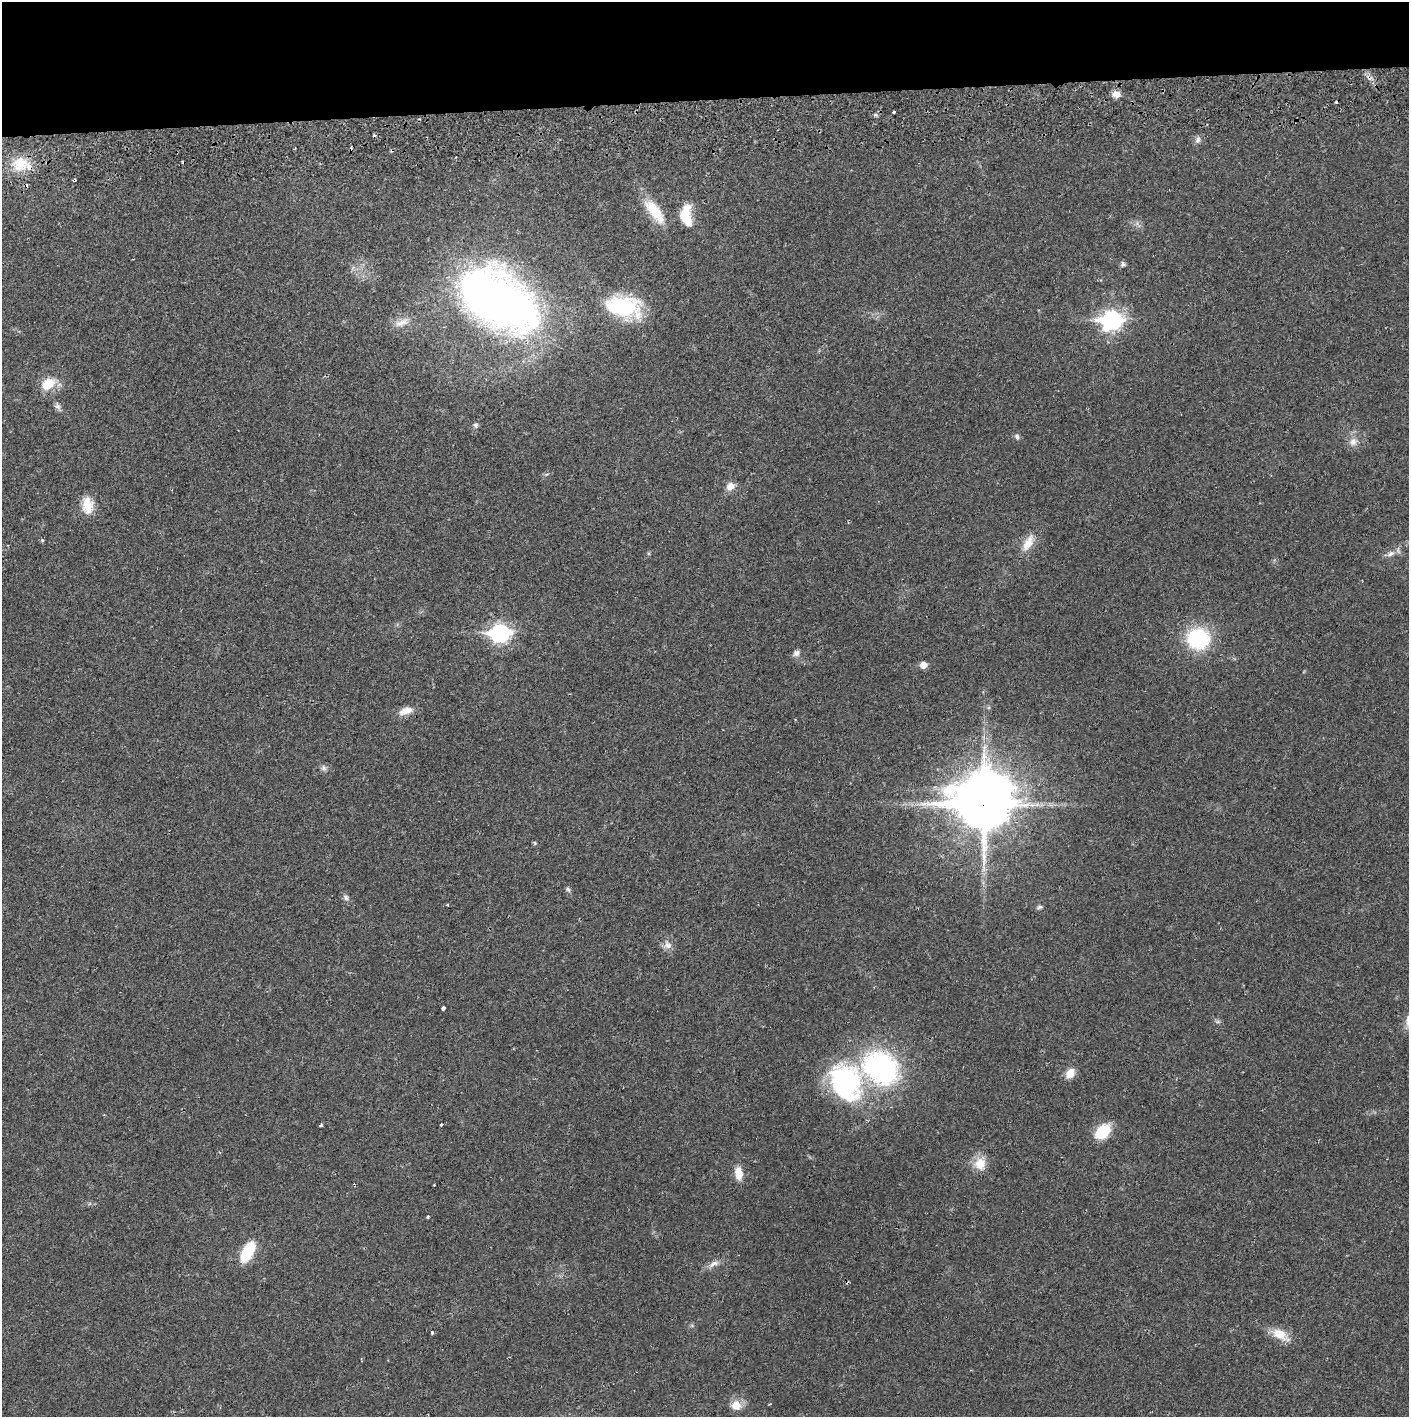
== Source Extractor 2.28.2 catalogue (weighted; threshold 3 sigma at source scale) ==
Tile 2 of 3 x 3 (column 2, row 1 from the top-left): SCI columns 1410-2816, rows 2886-4300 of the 4230 x 4358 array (HDU 1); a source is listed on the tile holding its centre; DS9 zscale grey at full resolution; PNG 1411 x 1419 px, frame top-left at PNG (2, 2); no overlay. Shown black and unused: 7% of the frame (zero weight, under 2 of 3 exposures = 3% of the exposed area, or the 3 px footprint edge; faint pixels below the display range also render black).
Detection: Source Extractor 2.28.2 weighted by HDU 2 'WHT'; one run over the whole footprint, this tile lists its part. Background 0.0213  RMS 0.0035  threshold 0.0157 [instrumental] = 3 sigma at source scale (4.5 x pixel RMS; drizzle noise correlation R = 1.50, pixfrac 1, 0.05/0.05 arcsec/px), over >= 5 px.
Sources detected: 63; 1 inside a brighter object's white glare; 9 cosmic-ray / hot-pixel residue — not listed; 1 inside a brighter listed object's ellipse — not listed separately; the other 52 listed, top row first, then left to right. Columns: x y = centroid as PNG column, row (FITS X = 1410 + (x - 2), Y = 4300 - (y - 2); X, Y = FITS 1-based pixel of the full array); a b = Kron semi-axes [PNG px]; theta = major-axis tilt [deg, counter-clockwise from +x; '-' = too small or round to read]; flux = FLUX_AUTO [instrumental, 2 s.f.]
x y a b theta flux
1116 94 10 8 -13 2.3
893 112 3 3 - 0.74
875 115 6 4 -20 0.63
1198 140 9 7 76 1.3
20 164 19 18 - 9.3
74 180 4 3 - 1.2
655 211 36 13 -52 10
686 215 26 13 -85 8.4
1123 264 7 6 - 0.87
499 300 76 46 -33 230
623 307 42 24 -10 28
1112 320 10 8 5 140
402 322 23 9 22 3.6
48 384 21 14 32 6.5
58 406 12 6 -58 1.2
475 425 7 6 - 0.93
1017 437 8 6 -67 1
1353 442 12 10 79 2.5
730 486 10 9 - 2.8
87 505 20 13 -85 6
42 540 4 3 - 0.39
1028 543 25 11 61 5
1391 554 12 7 32 1.9
500 633 9 7 2 120
1198 639 21 20 - 29
796 653 9 8 - 1.4
923 665 6 5 - 3.4
406 711 19 10 17 3.5
324 768 8 7 - 1.1
984 804 22 15 -10 1300
535 843 5 5 - 0.43
568 889 8 5 -50 0.7
346 897 8 7 - 1
1039 907 8 5 20 0.71
667 945 13 10 -43 2.3
443 1008 4 3 - 4.1
1218 1022 7 4 -18 0.62
880 1067 30 24 -36 78
1070 1073 13 9 56 3.4
846 1082 49 38 -64 48
321 1125 4 3 - 1
441 1125 4 3 - 0.33
1103 1131 15 10 44 13
980 1164 17 15 -74 5.2
738 1173 16 9 -84 4.4
434 1185 3 3 - 0.58
428 1217 4 3 - 0.44
248 1251 22 10 62 13
713 1264 17 7 28 2.2
432 1332 3 3 - 1.4
1280 1335 25 13 -29 5.5
736 1405 13 12 - 4
Overlapping masked pixels (flux is a lower limit): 3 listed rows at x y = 20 164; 74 180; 984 804